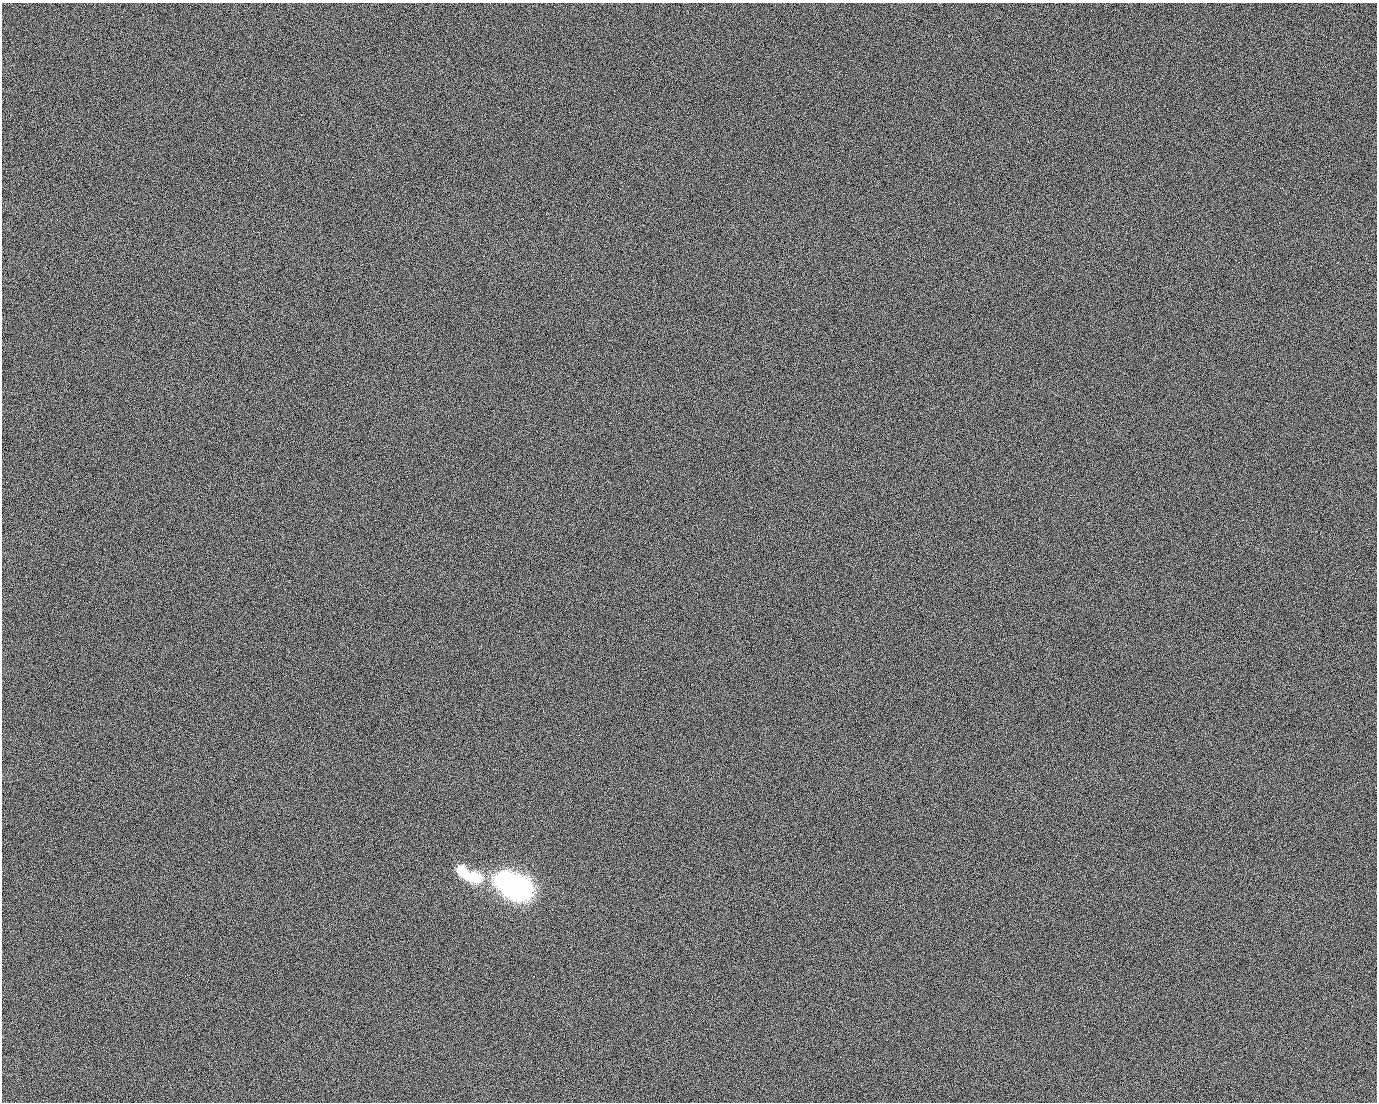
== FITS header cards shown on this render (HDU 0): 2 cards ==
NAXIS1  =                 1375 /fastest changing axis
NAXIS2  =                 1100 /next to fastest changing axis

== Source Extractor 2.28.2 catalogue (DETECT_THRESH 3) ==
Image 1375 x 1100 px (HDU 0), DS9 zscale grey, 1 PNG px = 1 image px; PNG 1379 x 1104 px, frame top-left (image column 1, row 1100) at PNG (2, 3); no overlay
Background 105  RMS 28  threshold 84.3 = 3 sigma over >= 5 px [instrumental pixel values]
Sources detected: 4; all 4 listed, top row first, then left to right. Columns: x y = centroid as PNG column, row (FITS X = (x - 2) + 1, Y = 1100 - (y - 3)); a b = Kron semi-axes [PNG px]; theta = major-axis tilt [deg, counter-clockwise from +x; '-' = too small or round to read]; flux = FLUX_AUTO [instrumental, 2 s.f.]
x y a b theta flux
461 870 20 10 -57 3.7e+04
476 878 20 12 -18 7.2e+04
504 881 12 10 -70 3.5e+05
520 889 18 13 -18 1.0e+06